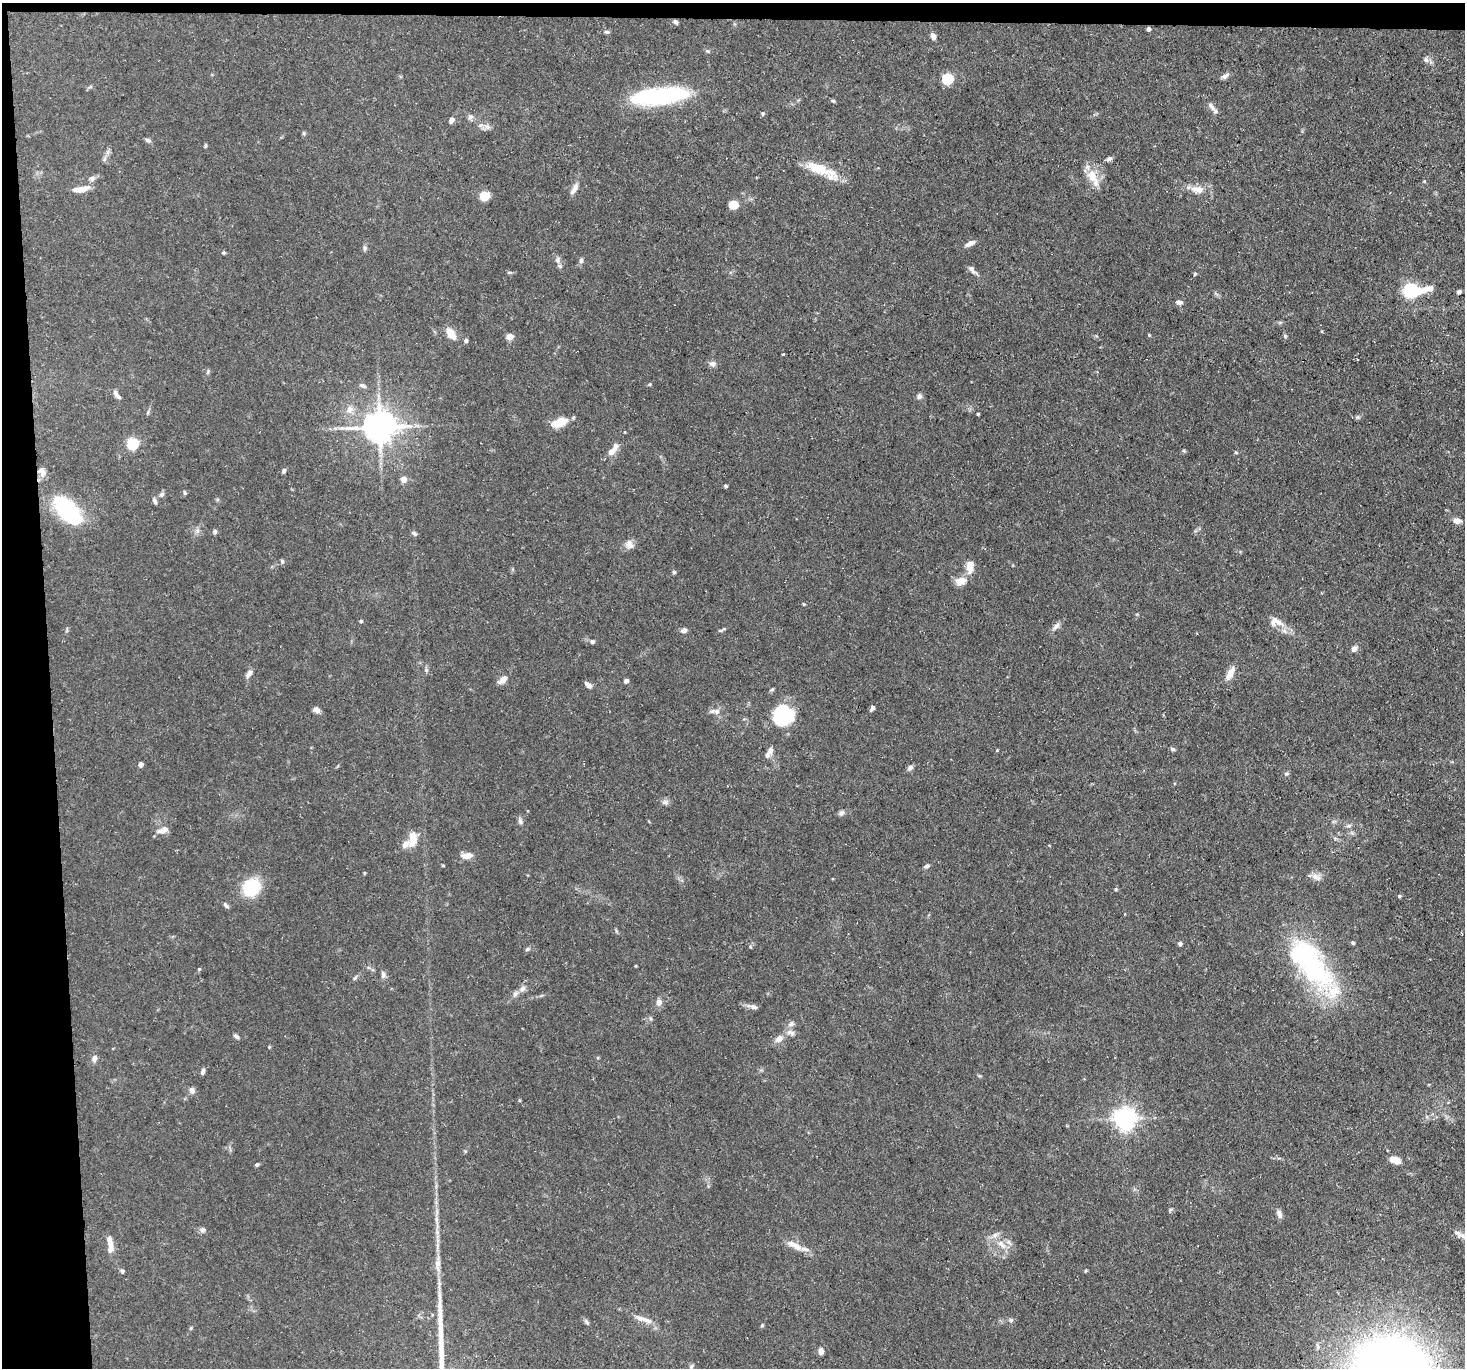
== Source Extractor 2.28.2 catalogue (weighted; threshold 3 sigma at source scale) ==
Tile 1 of 3 x 3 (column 1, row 1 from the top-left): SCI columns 1-1463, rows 2852-4217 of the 4389 x 4359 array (HDU 1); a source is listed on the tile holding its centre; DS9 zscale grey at full resolution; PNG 1467 x 1370 px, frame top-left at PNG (2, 3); no overlay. Shown black and unused: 5% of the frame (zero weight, under 3 of 5 exposures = <1% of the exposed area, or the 3 px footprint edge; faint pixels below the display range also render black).
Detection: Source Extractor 2.28.2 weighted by HDU 2 'WHT'; one run over the whole footprint, this tile lists its part. Background 0.0618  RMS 0.004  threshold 0.018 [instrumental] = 3 sigma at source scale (4.5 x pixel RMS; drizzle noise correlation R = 1.50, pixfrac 1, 0.05/0.05 arcsec/px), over >= 5 px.
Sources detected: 159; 2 inside a brighter object's white glare — not listed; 8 inside a brighter listed object's ellipse — not listed separately; the other 149 listed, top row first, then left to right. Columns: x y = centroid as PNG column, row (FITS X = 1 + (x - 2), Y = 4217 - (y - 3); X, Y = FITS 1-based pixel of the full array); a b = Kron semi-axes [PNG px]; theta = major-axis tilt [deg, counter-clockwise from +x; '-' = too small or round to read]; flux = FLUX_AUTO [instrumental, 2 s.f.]
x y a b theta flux
675 22 7 5 -37 0.93
1148 29 4 4 - 1.4
606 32 7 4 -18 0.66
933 36 7 5 -70 1.6
1426 60 8 6 -72 1.2
1225 76 11 5 28 1.4
948 78 5 5 - 37
652 97 53 14 3 51
833 101 6 4 -19 0.57
1212 107 15 6 -51 1.9
763 113 5 4 - 0.73
470 117 9 7 -79 1.2
451 120 7 5 50 1.6
488 127 8 6 -36 1.4
304 133 6 4 90 0.52
148 140 8 5 -19 0.94
205 146 6 4 60 0.47
108 152 7 4 89 0.96
1109 159 7 6 - 1
819 169 45 11 -20 11
1092 176 16 11 -69 6.3
92 178 9 7 26 1.3
575 188 16 6 61 2.5
81 189 18 6 10 4.7
1198 189 16 9 -7 4.5
484 196 10 8 20 5.9
733 205 11 9 -6 4.2
970 243 12 5 27 2.1
365 248 6 5 - 0.75
224 252 5 5 - 0.53
558 260 10 5 90 1.4
581 261 6 6 - 1
972 270 15 6 -47 1.7
1195 274 4 4 - 0.47
1411 291 15 11 -2 19
1459 292 4 3 - 0.92
1179 302 8 5 -3 1.4
451 333 11 7 -55 6.2
1149 335 5 3 - 0.35
1285 336 6 5 - 0.52
510 337 5 4 - 5.3
466 341 5 4 - 0.93
783 354 3 3 - 1.3
713 364 9 7 -4 1.5
650 384 5 4 - 0.4
362 385 9 6 -25 1.1
117 395 15 5 -50 1.6
919 396 7 6 - 1.2
349 409 10 9 - 2.8
978 414 3 3 - 0.59
1358 417 6 5 - 0.65
559 422 15 8 23 7.9
379 427 10 8 8 810
133 443 6 5 - 41
612 451 13 7 41 2.7
284 471 5 4 - 1.1
43 473 10 8 70 1.9
404 479 7 6 - 2.6
725 486 4 4 - 0.65
185 493 6 4 -83 0.58
162 494 7 6 - 1
155 501 9 5 -67 0.99
68 510 36 18 -49 36
1457 521 8 6 -11 2.4
215 531 6 6 - 0.85
414 533 7 5 -28 0.84
629 544 11 9 -63 2.6
282 561 6 5 - 0.7
970 567 16 9 82 4.3
674 572 5 4 - 0.68
961 581 15 10 13 4
804 604 4 3 - 0.46
361 621 4 4 - 0.65
1276 621 21 11 -20 4.5
1056 626 13 6 45 1.6
684 630 7 5 16 1.5
721 630 12 3 24 0.73
592 641 5 5 - 1.1
1354 649 8 6 52 1.5
426 670 6 4 -47 0.65
1230 673 20 7 61 3.4
249 674 10 6 52 1.9
503 680 12 7 44 2.4
626 681 4 4 - 2
588 685 9 5 -40 1.7
872 708 7 4 57 1.2
316 710 9 6 -31 1.6
717 711 8 7 - 1.6
784 715 18 17 - 31
1172 749 6 5 - 0.88
997 750 4 4 - 0.31
770 751 11 8 71 2
140 764 4 4 - 2.2
910 768 7 6 - 1.3
1286 774 6 4 42 0.57
665 802 8 7 - 1.2
842 813 8 6 41 1.1
520 821 9 6 -71 1.1
1349 826 8 4 9 0.81
163 830 13 7 22 3
413 839 17 9 83 6
467 856 12 6 7 3.9
443 865 4 3 - 0.37
927 866 7 5 36 0.9
364 873 5 3 - 0.4
1316 877 14 8 -28 2.4
251 887 17 15 43 18
1116 889 4 4 - 0.52
1399 896 5 4 - 0.52
226 905 8 4 -47 0.95
1180 943 4 4 - 1.4
1353 943 5 4 - 0.61
527 949 6 5 - 0.68
199 969 4 3 - 0.41
1313 973 66 31 -28 45
383 975 10 5 90 1.2
522 988 9 7 46 1.7
515 994 8 5 60 1.2
659 1002 8 7 - 2.1
754 1007 10 6 -17 1.4
791 1024 9 7 16 1.3
791 1033 12 7 -23 1.9
236 1036 8 5 -31 0.95
779 1039 11 8 39 2.6
269 1047 4 4 - 0.35
94 1059 8 6 73 1.7
203 1071 8 5 74 1
192 1090 8 7 - 1.4
519 1100 5 3 - 0.39
1124 1118 7 7 - 270
1395 1160 13 7 -14 3.8
257 1164 4 4 - 0.78
1171 1209 6 4 18 0.54
1279 1214 10 6 -69 1.8
203 1230 8 6 -1 1.2
437 1232 7 4 -73 0.93
1458 1233 16 7 -35 2.6
110 1244 23 7 -86 3.6
1002 1244 16 7 -42 3.6
794 1245 25 8 -28 4.7
438 1264 11 8 79 2.1
122 1271 6 5 - 0.67
647 1320 21 6 -21 3.2
1011 1320 7 5 -15 0.84
587 1322 7 4 -70 0.68
762 1325 5 4 - 0.46
191 1328 5 3 - 0.42
1317 1346 9 4 -85 0.87
821 1351 7 5 84 2.2
Isophote crosses this tile's border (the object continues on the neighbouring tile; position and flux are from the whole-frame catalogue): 1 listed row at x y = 1458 1233